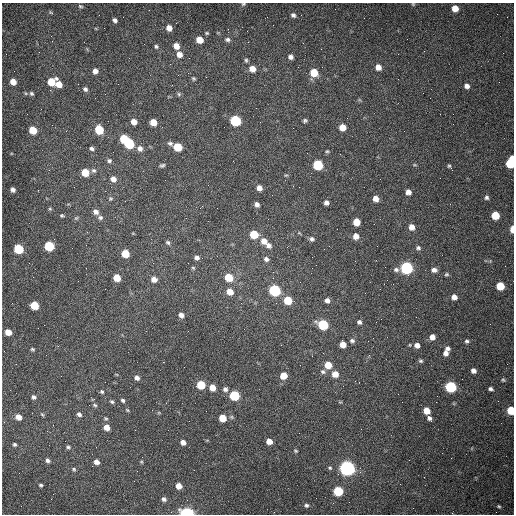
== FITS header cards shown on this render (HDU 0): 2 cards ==
NAXIS1  =                  512 /fastest changing axis
NAXIS2  =                  512 /next to fastest changing axis

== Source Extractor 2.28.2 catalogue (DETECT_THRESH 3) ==
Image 512 x 512 px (HDU 0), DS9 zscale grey, 1 PNG px = 1 image px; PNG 516 x 516 px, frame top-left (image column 1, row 512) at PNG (2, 3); no overlay
Background 1480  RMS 22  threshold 66.3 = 3 sigma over >= 5 px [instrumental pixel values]
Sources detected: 169; all 169 listed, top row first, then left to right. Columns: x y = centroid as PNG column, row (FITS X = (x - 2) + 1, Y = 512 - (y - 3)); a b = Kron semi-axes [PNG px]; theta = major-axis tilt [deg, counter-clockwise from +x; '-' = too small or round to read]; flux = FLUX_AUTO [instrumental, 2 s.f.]
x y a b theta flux
243 4 5 4 - 1800
413 4 5 3 - 1400
80 6 7 5 -16 2400
455 8 5 5 - 18000
51 12 7 4 -21 1900
293 15 5 5 - 4000
115 20 5 4 - 4500
169 28 6 5 - 12000
207 33 5 4 - 2000
51 36 3 2 - 1500
200 40 6 5 - 22000
227 40 7 6 - 4200
156 46 6 6 - 2900
176 46 6 5 - 14000
179 54 7 6 - 11000
291 57 6 5 - 5700
246 60 6 5 - 2500
378 67 6 6 - 12000
252 69 7 6 - 13000
95 71 5 5 - 8500
314 73 6 6 - 40000
193 78 6 5 - 2200
13 82 5 5 - 14000
51 82 6 6 - 34000
59 84 6 5 - 15000
467 86 6 6 - 6500
85 89 6 5 - 3500
31 93 5 4 - 2600
105 94 2 2 - 720
179 94 6 5 - 2400
235 121 6 6 - 150000
305 121 5 4 - 2900
134 122 6 5 - 11000
153 122 6 5 - 22000
342 127 6 5 - 20000
293 128 2 2 - 660
33 130 6 5 - 33000
99 130 6 5 - 65000
124 139 6 5 - 43000
129 143 6 6 - 110000
170 143 7 5 -23 3500
177 147 6 5 - 49000
92 148 5 4 - 4000
140 148 8 7 - 7200
327 151 5 4 - 2100
109 161 6 5 - 3100
510 163 8 5 75 66000
162 165 7 5 18 2700
318 165 6 6 - 110000
414 165 6 3 0 1500
449 166 5 4 - 2300
94 170 7 6 - 3500
85 172 6 5 - 32000
286 175 6 3 17 1700
113 179 6 6 - 9400
299 187 2 2 - 900
259 188 5 5 - 8600
13 190 5 4 - 5300
408 192 5 5 - 8900
486 197 6 5 - 3500
110 199 6 5 - 2200
375 199 6 5 - 11000
326 202 5 4 - 5300
257 204 6 5 - 5400
50 209 5 4 - 2000
96 212 7 6 - 6700
62 215 5 4 - 2100
495 215 6 5 - 39000
100 217 7 6 - 3900
76 218 7 4 44 2000
356 222 6 5 - 25000
411 227 6 6 - 11000
512 229 6 3 87 17000
299 233 6 4 -34 1600
254 234 6 5 - 43000
356 236 6 6 - 11000
312 239 7 5 -23 3900
264 241 7 6 - 12000
168 243 6 5 - 3000
269 245 6 6 - 5800
49 246 6 5 - 100000
418 248 6 6 - 3600
18 249 6 5 - 85000
125 253 6 5 - 36000
197 258 5 4 - 4600
266 259 7 6 - 4700
193 268 5 4 - 1700
312 268 2 2 - 690
406 268 6 6 - 280000
396 270 8 6 -15 4300
434 270 7 6 - 6300
446 274 6 5 - 2400
229 277 6 5 - 41000
117 278 6 5 - 32000
273 278 2 2 - 770
154 279 6 5 - 11000
500 286 6 5 - 43000
274 290 6 6 - 200000
230 292 6 6 - 16000
454 297 6 5 - 8700
288 300 6 5 - 49000
327 300 6 5 - 6100
276 303 3 2 - 1300
34 305 6 5 - 54000
181 315 5 4 - 7300
381 319 2 2 - 730
359 322 5 5 - 4200
323 325 6 6 - 110000
8 332 5 5 - 17000
432 337 5 5 - 10000
352 341 7 5 -16 3500
467 341 5 5 - 2900
343 344 5 5 - 15000
410 345 4 3 - 1100
417 345 5 5 - 7700
447 348 5 5 - 4600
32 349 4 3 - 2100
446 353 7 5 81 7900
421 361 5 4 - 2400
328 365 6 5 - 26000
473 371 5 4 - 6700
323 372 7 6 - 3600
335 374 6 6 - 16000
283 376 6 6 - 21000
137 378 5 4 - 5900
503 380 5 5 - 2200
201 385 6 5 - 49000
212 387 6 5 - 16000
451 387 6 6 - 170000
225 389 6 6 - 4700
491 389 4 3 - 3600
102 392 6 5 - 2400
234 395 6 6 - 98000
33 397 6 5 - 3600
93 399 5 3 - 1600
123 400 5 4 - 2700
112 402 6 4 -25 2500
340 402 4 4 - 1400
95 405 7 4 -27 2600
127 410 6 3 -44 1700
511 410 5 5 - 46000
427 411 6 5 - 20000
42 414 6 3 -52 1800
79 414 7 5 -42 3900
18 417 6 5 - 11000
106 418 6 4 -32 2000
222 418 6 5 - 27000
429 418 5 4 - 4400
106 427 6 5 - 13000
269 441 5 5 - 13000
183 442 5 5 - 8000
14 445 4 4 - 2600
68 447 6 4 -10 2600
295 451 5 4 - 1900
47 460 6 5 - 4200
96 462 6 5 - 8200
141 462 4 4 - 1600
330 468 5 5 - 2300
347 468 6 6 - 730000
74 469 6 4 -48 2300
400 484 2 2 - 690
41 485 5 4 - 2300
179 486 5 5 - 13000
338 491 6 5 - 89000
316 498 2 2 - 3500
164 499 6 5 - 4700
306 505 6 5 - 3200
499 506 5 4 - 1900
187 513 7 4 -5 250000
At the frame edge (FLAGS 8, measured only in part): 6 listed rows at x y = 243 4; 413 4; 510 163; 512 229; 511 410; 187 513